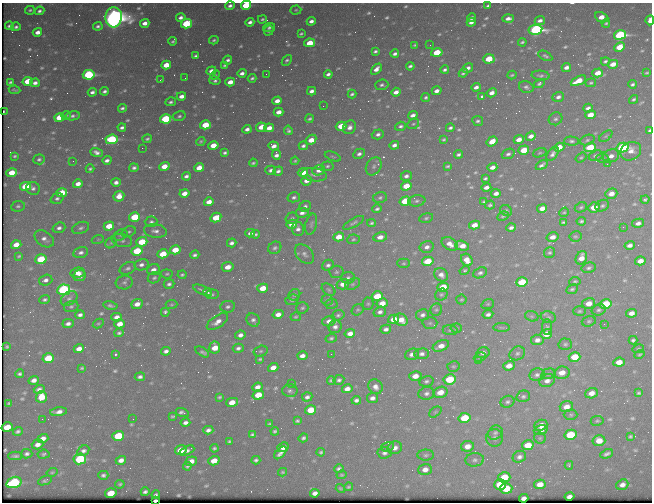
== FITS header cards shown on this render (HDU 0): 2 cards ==
NAXIS1  =                  650 / Width of table row in bytes
NAXIS2  =                  500 / Number of rows in table

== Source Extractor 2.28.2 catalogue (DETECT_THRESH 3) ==
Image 650 x 500 px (HDU 0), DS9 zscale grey, 1 PNG px = 1 image px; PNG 654 x 504 px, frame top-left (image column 1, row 500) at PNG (2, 3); each listed source drawn as its Kron ellipse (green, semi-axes under 4 px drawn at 4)
Background 432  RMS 2.1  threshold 6.32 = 3 sigma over >= 5 px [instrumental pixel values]
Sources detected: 665; of the 665, the 500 brightest by FLUX_AUTO listed and drawn (165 fainter detections omitted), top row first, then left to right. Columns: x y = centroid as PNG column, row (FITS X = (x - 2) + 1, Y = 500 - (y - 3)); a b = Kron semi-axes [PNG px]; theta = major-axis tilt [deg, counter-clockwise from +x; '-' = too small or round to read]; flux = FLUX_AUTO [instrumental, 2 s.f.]
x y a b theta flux
246 5 5 4 - 7000
230 6 5 3 - 430
488 6 4 3 - 250
30 10 5 4 - 260
296 10 5 4 - 200
39 11 5 4 - 390
114 17 10 8 86 150000
181 17 5 3 - 580
602 17 7 4 -24 1600
471 18 4 3 - 500
508 18 6 3 3 700
262 19 4 3 - 230
540 20 5 4 - 580
650 20 5 3 - 1100
311 21 4 4 - 640
250 22 4 3 - 530
471 22 4 3 - 560
145 23 5 4 - 950
606 23 4 3 - 210
186 24 5 5 - 7200
9 26 4 3 - 350
98 26 5 3 - 350
16 27 5 4 - 370
269 27 6 4 20 340
535 30 7 5 10 42000
269 31 5 4 - 320
37 32 5 4 - 940
301 34 4 3 - 220
620 35 6 4 17 26000
214 40 5 3 - 240
173 41 4 3 - 240
522 42 4 3 - 240
310 43 5 4 - 3400
415 45 3 3 - 190
430 45 2 2 - 270
620 47 5 4 - 3900
375 51 4 3 - 300
437 53 6 4 13 5000
395 54 4 3 - 450
196 56 4 3 - 350
545 56 8 4 -29 330
489 59 6 4 4 4400
228 60 4 3 - 410
287 60 6 3 51 320
605 61 4 3 - 280
613 64 5 4 - 1500
166 65 5 4 - 2500
225 65 4 3 - 250
410 66 4 3 - 340
566 67 5 4 - 710
468 68 6 3 32 610
376 69 6 4 44 880
445 70 4 3 - 340
211 71 5 4 - 830
242 73 4 3 - 590
463 73 4 3 - 270
598 73 5 4 - 1700
647 73 4 3 - 190
266 74 2 2 - 280
328 74 4 3 - 460
89 75 6 5 - 20000
215 75 5 4 - 190
512 75 4 3 - 190
541 76 9 5 -5 370
185 78 2 2 - 210
252 78 4 3 - 290
160 80 3 2 - 190
28 81 5 4 - 4000
215 81 6 4 -11 350
578 81 8 4 25 2600
11 82 4 3 - 250
230 82 5 4 - 1400
35 83 5 4 - 620
591 83 5 4 - 230
539 84 6 4 30 300
632 84 4 3 - 320
382 85 7 5 3 400
476 87 5 4 - 680
526 87 7 5 -18 440
14 90 6 2 -8 210
105 91 4 4 - 390
312 91 4 4 - 600
437 91 5 4 - 700
92 92 4 3 - 480
396 92 5 4 - 880
492 93 5 4 - 870
352 94 4 3 - 300
181 96 5 4 - 900
482 96 3 3 - 370
426 97 4 4 - 290
558 97 6 5 - 510
634 99 5 3 - 250
277 101 5 4 - 890
171 102 5 3 - 320
323 106 2 2 - 220
122 108 4 3 - 330
588 108 5 3 - 490
4 111 3 2 - 190
279 112 5 4 - 1100
66 115 5 3 - 200
413 115 5 4 - 600
590 115 5 4 - 1800
73 116 7 4 12 380
179 116 7 5 13 340
59 117 5 4 - 4600
166 119 5 4 - 13000
310 119 4 3 - 260
556 119 7 6 - 380
478 121 5 5 - 360
413 124 6 5 - 210
205 125 5 4 - 4700
341 126 5 4 - 3300
400 126 5 4 - 370
261 127 5 4 - 2000
350 127 7 6 - 800
122 128 4 3 - 400
269 128 5 4 - 1100
450 128 4 3 - 340
247 129 4 3 - 570
288 130 5 3 - 290
650 130 4 3 - 450
378 134 6 5 - 480
531 136 5 4 - 1000
606 136 7 4 36 240
112 139 6 4 5 15000
147 139 4 3 - 240
444 139 4 3 - 220
519 139 5 4 - 1200
311 140 6 4 47 2200
587 140 7 5 21 290
201 141 5 4 - 210
492 141 6 4 34 1900
571 141 7 4 -3 350
394 145 5 4 - 610
213 146 5 4 - 2400
273 146 5 4 - 780
303 146 4 3 - 390
559 147 5 4 - 2000
590 147 6 4 19 6100
142 148 2 2 - 910
623 148 6 5 - 24000
524 150 5 4 - 3900
631 151 11 9 29 1200
97 152 6 4 -19 600
225 153 4 3 - 330
540 153 7 4 18 220
359 154 6 5 - 490
458 154 4 3 - 320
508 154 7 5 23 340
553 154 8 5 54 470
276 155 5 4 - 580
15 156 3 3 - 190
333 156 8 3 -21 210
596 156 7 5 19 430
611 156 8 6 20 890
581 157 6 4 35 220
602 158 6 5 - 250
39 159 6 5 - 320
107 160 5 3 - 540
73 161 2 2 - 210
295 161 4 3 - 190
253 163 4 3 - 230
607 164 2 2 - 390
542 165 6 3 34 440
164 166 5 4 - 2300
327 166 6 4 6 290
374 166 9 7 59 550
448 166 4 3 - 220
492 167 5 4 - 860
134 168 4 4 - 370
199 168 5 4 - 1600
90 169 4 3 - 260
271 170 5 4 - 420
319 170 6 5 - 980
278 171 5 4 - 410
303 172 5 4 - 1800
12 173 5 4 - 2400
314 175 13 6 -7 650
186 176 4 3 - 460
406 176 5 4 - 510
485 178 4 3 - 230
306 181 6 5 - 880
116 182 5 4 - 600
78 184 5 4 - 1000
26 186 5 4 - 5200
406 186 5 4 - 2800
486 187 5 3 - 640
33 188 7 6 - 500
62 193 5 4 - 3600
184 193 5 4 - 1300
496 193 5 4 - 750
611 194 6 5 - 1200
119 196 5 5 - 1500
294 197 6 5 - 370
57 198 6 5 - 380
380 198 7 5 14 320
645 199 4 3 - 260
405 201 5 4 - 6400
417 201 9 5 9 430
209 202 5 4 - 1100
484 202 4 3 - 230
490 205 5 3 - 260
18 206 7 5 8 350
305 206 6 5 - 360
602 206 7 5 30 350
581 207 6 5 - 260
594 207 6 5 - 2700
542 208 5 4 - 970
377 209 4 3 - 310
506 210 6 5 - 250
564 212 5 4 - 190
302 213 6 5 - 610
503 216 6 3 29 210
134 217 5 4 - 5800
216 218 6 4 30 4100
292 218 6 5 - 280
426 218 7 4 16 280
581 221 4 3 - 270
151 222 6 5 - 360
563 222 4 3 - 220
353 223 12 3 29 320
372 223 4 3 - 230
638 223 6 4 13 630
292 224 5 4 - 1400
311 224 11 5 76 360
475 225 5 4 - 1500
109 226 5 4 - 2600
623 227 2 2 - 430
59 228 6 5 - 500
81 228 9 5 22 430
511 228 5 3 - 450
298 229 7 6 - 580
155 231 11 6 -6 780
129 232 7 5 22 300
250 233 5 4 - 630
255 234 4 3 - 280
121 235 7 5 27 280
575 236 6 5 - 220
339 237 5 4 - 2200
380 237 7 5 12 1000
552 237 6 4 14 990
44 239 11 7 -36 800
98 239 6 4 19 200
353 239 6 5 - 250
122 241 10 6 -10 480
142 242 5 4 - 4400
111 243 6 5 - 230
232 243 5 4 - 460
450 244 9 6 -32 1200
16 245 5 4 - 1600
630 245 5 4 - 620
462 246 7 4 -15 1400
427 247 7 6 - 640
275 248 7 6 - 410
175 250 5 4 - 3000
137 251 5 4 - 6600
81 252 7 5 15 550
550 252 6 5 - 280
163 254 5 4 - 3500
304 254 11 8 -47 670
195 255 4 4 - 370
19 256 4 3 - 210
581 258 7 5 62 1300
41 259 6 4 20 6600
467 260 6 5 - 1300
428 261 6 4 14 4200
640 261 5 4 - 1300
404 263 6 4 0 230
141 265 7 5 12 640
328 265 6 5 - 430
228 267 6 5 - 1300
128 268 8 5 25 460
589 268 7 5 15 330
153 270 6 5 - 820
465 270 5 4 - 220
336 272 7 6 - 340
78 273 7 5 8 940
480 273 7 5 23 410
167 274 6 4 -7 230
182 275 4 3 - 240
441 275 7 6 - 790
80 276 6 5 - 960
154 278 7 5 26 310
348 278 7 5 8 420
46 280 7 5 18 570
575 281 6 4 9 230
124 282 8 7 - 440
522 282 6 4 17 6500
169 284 5 4 - 410
343 284 6 5 - 1600
352 284 8 5 27 360
443 287 5 4 - 4400
263 288 5 4 - 2100
572 289 6 4 25 290
64 290 6 5 - 34000
203 290 10 4 -24 550
329 290 8 5 -40 290
208 293 4 4 - 310
212 294 6 5 - 260
294 295 6 5 - 280
441 295 6 5 - 290
377 296 5 4 - 4400
69 298 9 6 33 480
44 299 5 4 - 280
292 300 7 5 19 340
327 300 5 5 - 250
461 300 5 5 - 200
382 303 6 4 14 1700
589 303 6 5 - 1500
137 304 6 4 22 1100
331 304 6 5 - 210
368 304 6 5 - 240
488 304 6 5 - 210
606 304 6 5 - 11000
110 305 7 4 -11 330
171 305 6 4 2 210
71 307 7 5 20 320
228 307 7 6 - 400
302 308 6 5 - 280
358 310 6 5 - 250
436 310 6 6 - 250
599 310 7 5 16 360
580 311 6 5 - 260
165 312 4 4 - 390
380 312 6 5 - 510
631 313 5 4 - 920
278 314 5 4 - 1000
488 314 5 4 - 520
80 315 5 4 - 490
338 315 6 5 - 300
422 315 7 5 13 500
532 316 7 5 -19 260
117 317 5 4 - 920
296 317 5 4 - 200
548 317 8 5 -13 350
394 319 5 4 - 2100
253 320 7 6 - 480
401 320 7 5 -27 2000
329 321 7 5 17 780
589 321 7 5 19 280
217 322 12 6 34 1100
98 323 6 4 30 200
430 323 7 6 - 300
68 324 6 4 13 610
120 324 5 4 - 1500
604 324 2 2 - 490
335 327 7 6 - 570
501 327 8 4 -1 240
547 327 7 5 -89 310
456 328 5 4 - 220
386 329 5 4 - 550
450 330 7 5 -8 270
119 333 5 3 - 290
350 333 5 4 - 990
546 334 6 5 - 2100
240 335 5 4 - 610
331 338 6 4 18 270
537 340 6 5 - 730
633 340 4 4 - 320
565 344 7 6 - 300
441 346 8 5 23 1300
7 347 4 3 - 230
215 347 6 5 - 2300
238 348 5 4 - 420
79 349 5 4 - 1200
638 349 6 4 13 190
166 351 5 4 - 530
261 351 7 5 16 300
202 352 8 4 -33 360
483 353 6 5 - 540
517 353 8 6 29 420
331 354 2 2 - 380
412 354 7 5 21 720
422 354 7 5 5 540
639 354 5 3 - 190
115 355 3 3 - 370
302 356 5 4 - 730
480 357 6 4 27 210
575 357 6 4 13 4100
48 358 6 4 17 5200
260 359 4 3 - 210
478 361 2 2 - 420
619 362 6 4 7 1600
453 366 6 5 - 230
509 366 6 4 15 1300
82 368 4 3 - 210
273 368 5 4 - 1200
562 373 8 6 13 1500
20 374 4 3 - 310
548 374 7 5 16 290
537 375 8 6 10 470
415 376 6 5 - 1400
140 377 5 4 - 400
450 379 6 5 - 6100
34 380 5 4 - 750
331 380 4 3 - 260
339 380 5 5 - 360
426 381 7 5 13 380
547 381 8 6 24 820
291 383 3 2 - 200
257 387 5 4 - 830
375 387 8 6 -51 820
39 389 5 4 - 490
347 389 5 4 - 1000
290 391 7 6 - 400
440 392 7 5 16 1700
426 393 8 6 8 550
591 393 6 5 - 1200
639 393 4 3 - 230
258 395 5 4 - 3100
523 396 7 5 14 350
41 397 6 5 - 2800
219 397 4 3 - 220
307 397 5 4 - 480
372 398 5 5 - 610
356 400 5 4 - 490
232 402 6 4 13 1500
507 402 7 6 - 380
9 403 4 3 - 210
566 407 7 5 17 1300
311 410 5 4 - 3200
58 412 8 4 7 810
182 412 6 3 -14 490
435 412 7 4 37 230
571 415 7 5 1 260
172 416 4 3 - 190
464 418 6 5 - 5400
42 419 2 2 - 300
133 419 2 2 - 250
297 421 4 3 - 250
597 421 6 5 - 230
185 423 5 4 - 530
269 424 4 3 - 210
541 425 7 5 22 1400
7 427 5 4 - 2600
208 430 5 4 - 540
541 430 7 5 18 1000
18 431 5 3 - 320
275 431 4 3 - 260
495 433 8 6 45 390
252 435 4 3 - 290
570 435 6 5 - 7800
118 436 6 5 - 7100
630 436 3 3 - 220
43 438 5 4 - 920
303 438 5 4 - 330
495 438 8 8 - 520
540 438 5 5 - 250
599 440 6 5 - 1800
229 441 4 3 - 260
38 444 6 4 19 830
528 445 6 5 - 3300
467 446 6 5 - 1400
283 447 6 4 27 1100
387 447 6 5 - 250
214 448 4 3 - 260
395 448 7 6 - 790
181 450 6 5 - 2600
187 450 8 3 25 530
83 451 6 5 - 490
321 452 4 3 - 260
280 453 8 4 46 650
384 453 7 6 - 500
27 454 5 4 - 410
44 454 6 4 7 260
607 454 6 3 25 410
426 455 8 5 2 340
15 456 7 3 -2 330
519 457 7 5 28 570
80 459 6 5 - 16000
121 460 5 4 - 810
256 460 4 4 - 340
475 460 9 6 5 550
191 461 5 4 - 1100
214 461 5 4 - 1800
569 465 4 3 - 250
187 466 4 3 - 310
339 469 5 4 - 350
425 469 7 5 20 960
52 472 5 4 - 200
283 472 4 3 - 190
103 475 5 4 - 370
341 475 5 3 - 190
504 477 6 5 - 4100
45 480 7 4 23 310
14 482 8 5 17 18000
120 484 5 3 - 220
500 484 6 5 - 5000
540 484 5 4 - 1500
622 485 6 5 - 780
348 487 4 3 - 200
340 488 5 3 - 200
506 489 6 5 - 4100
145 492 4 4 - 390
111 493 6 4 16 3300
315 493 5 4 - 690
156 495 4 3 - 290
569 496 5 4 - 640
524 498 5 3 - 560
155 501 3 3 - 370
At the frame edge (FLAGS 8, measured only in part): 4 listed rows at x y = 246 5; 650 20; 650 130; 155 501
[165 fainter detections neither listed nor drawn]